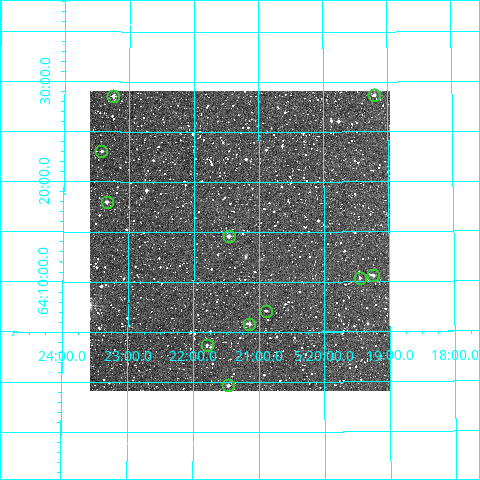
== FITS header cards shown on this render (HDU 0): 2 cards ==
NAXIS1  =                  300
NAXIS2  =                  300

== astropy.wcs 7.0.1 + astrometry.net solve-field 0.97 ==
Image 300 x 300 px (HDU 0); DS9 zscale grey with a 90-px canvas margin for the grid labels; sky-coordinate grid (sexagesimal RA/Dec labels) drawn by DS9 from the SOLVED WCS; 11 Tycho-2 reference stars matched to detected sources circled (green)
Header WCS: RA---TAN/DEC--TAN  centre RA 05:21:17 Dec +64:14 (80.32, +64.24 deg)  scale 6 arcsec/px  FOV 30.0' x 30.0'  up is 0 deg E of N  parity normal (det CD < 0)
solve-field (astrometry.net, Tycho-2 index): VERIFIED the header's WCS against the Tycho-2 star catalogue (11 matches, 0 conflicts) and refined it, rather than solving blind
Solved WCS: RA---TAN-SIP/DEC--TAN-SIP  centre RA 05:21:18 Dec +64:14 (80.32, +64.24 deg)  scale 6.01 arcsec/px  FOV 30.0' x 30.0'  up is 0 deg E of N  parity normal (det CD < 0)
The solver's refit moves the header's centre by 2.4 arcsec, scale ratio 1.001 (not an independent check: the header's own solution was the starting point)
Tycho-2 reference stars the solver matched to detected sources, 11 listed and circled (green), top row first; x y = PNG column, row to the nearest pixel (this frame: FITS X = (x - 90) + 1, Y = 300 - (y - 91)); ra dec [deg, ICRS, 3 dp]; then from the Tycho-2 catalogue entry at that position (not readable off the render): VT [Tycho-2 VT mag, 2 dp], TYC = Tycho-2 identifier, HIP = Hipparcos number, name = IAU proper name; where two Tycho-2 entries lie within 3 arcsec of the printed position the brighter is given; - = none
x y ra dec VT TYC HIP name
374 95 79.803 +64.477 11.80 4088-345-1 - -
113 96 80.811 +64.476 10.34 4088-343-1 - -
101 151 80.856 +64.384 11.06 4088-1083-1 - -
107 202 80.835 +64.300 11.46 4088-1039-1 - -
229 236 80.366 +64.243 10.52 4088-487-1 - -
373 275 79.811 +64.177 11.32 4088-849-1 - -
360 278 79.863 +64.173 11.76 4088-1279-1 - -
266 311 80.223 +64.119 12.50 4088-729-1 - -
249 324 80.286 +64.096 11.08 4088-475-1 - -
207 345 80.447 +64.062 12.06 4088-248-1 - -
228 385 80.366 +63.995 11.12 4088-179-1 - -